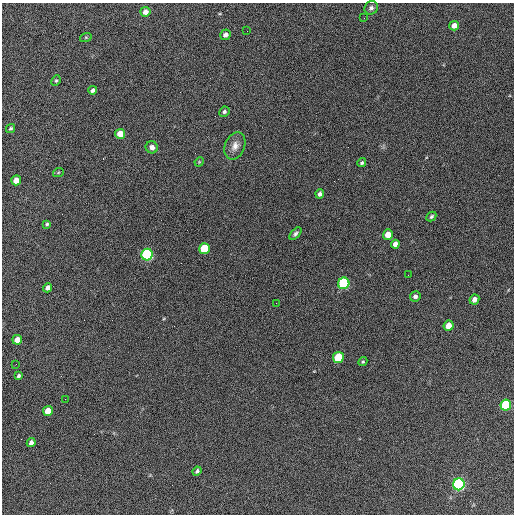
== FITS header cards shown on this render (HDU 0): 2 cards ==
NAXIS1  =                  512 / Axis length
NAXIS2  =                  512 / Axis length

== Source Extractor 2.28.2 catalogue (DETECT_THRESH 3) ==
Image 512 x 512 px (HDU 0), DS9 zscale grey, 1 PNG px = 1 image px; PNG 516 x 516 px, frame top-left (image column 1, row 512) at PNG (2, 3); each listed source drawn as its Kron ellipse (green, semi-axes under 4 px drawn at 4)
Background 646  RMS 27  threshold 81.8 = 3 sigma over >= 5 px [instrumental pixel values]
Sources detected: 44; all 44 listed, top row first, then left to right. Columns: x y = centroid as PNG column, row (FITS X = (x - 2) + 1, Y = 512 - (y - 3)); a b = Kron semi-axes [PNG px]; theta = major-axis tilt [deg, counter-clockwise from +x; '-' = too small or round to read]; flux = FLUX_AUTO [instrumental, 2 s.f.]
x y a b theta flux
371 8 7 6 - 5100
145 12 5 5 - 11000
364 18 2 2 - 1400
454 26 5 4 - 12000
247 31 2 2 - 1600
225 35 5 5 - 8200
86 37 6 4 18 2400
56 81 5 4 - 2300
93 90 4 3 - 4400
224 112 5 4 - 3500
11 128 5 4 - 3000
120 134 5 5 - 22000
235 146 14 10 69 14000
152 147 6 6 - 8200
199 162 5 4 - 1600
362 163 4 4 - 3100
58 173 5 3 - 1900
16 180 5 5 - 20000
320 194 4 3 - 5000
431 217 5 4 - 3300
47 224 4 4 - 2500
295 234 7 4 49 4300
388 235 5 5 - 22000
395 244 4 4 - 7300
204 249 5 5 - 89000
147 255 6 5 - 260000
408 275 2 2 - 860
344 283 6 5 - 200000
48 288 5 4 - 9300
415 296 5 5 - 5500
474 299 5 4 - 9100
276 303 2 2 - 920
449 326 5 5 - 21000
17 340 5 4 - 17000
338 357 5 5 - 86000
363 362 5 4 - 2200
16 364 2 2 - 780
18 376 4 3 - 3400
65 399 2 2 - 930
506 405 6 5 - 130000
48 411 5 5 - 28000
31 442 4 4 - 7200
197 471 5 4 - 4200
459 484 6 5 - 430000